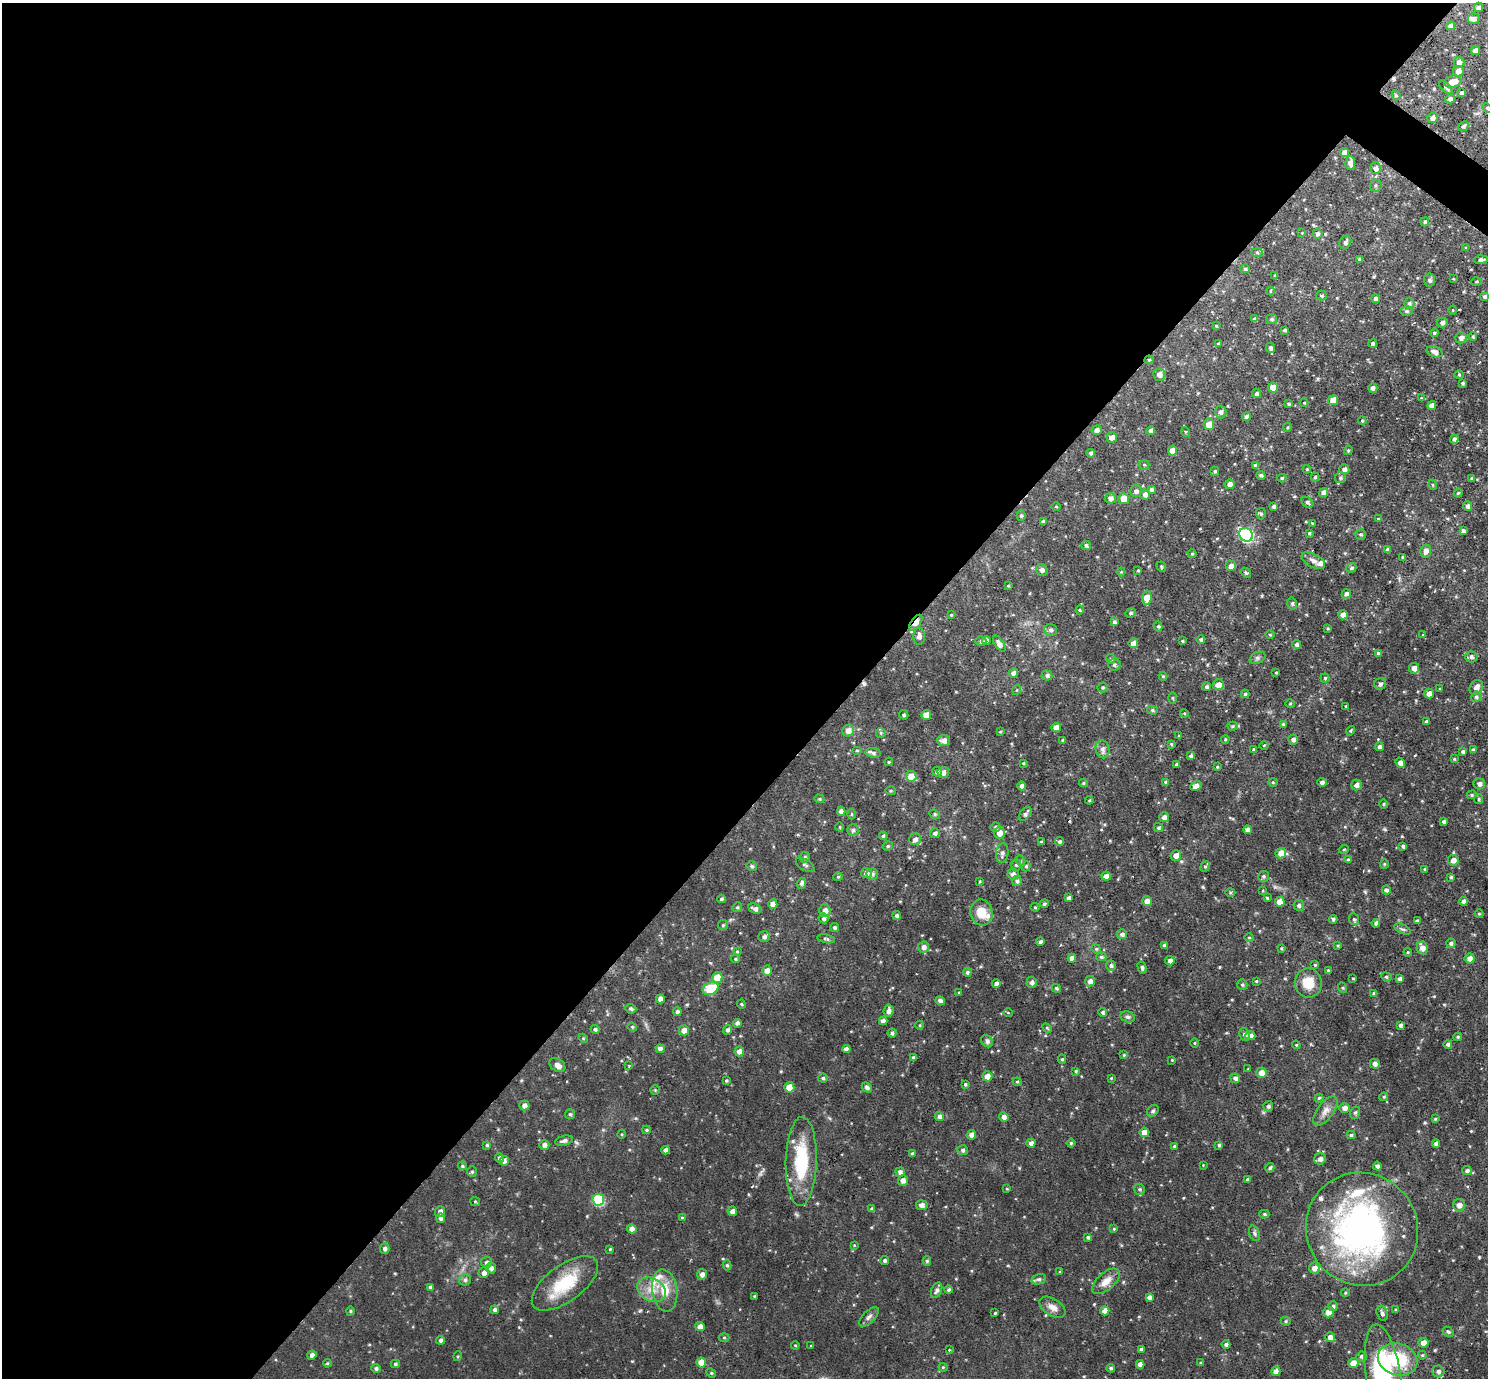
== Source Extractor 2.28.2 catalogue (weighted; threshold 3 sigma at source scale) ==
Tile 5 of 4 x 4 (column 1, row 2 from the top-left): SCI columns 1-1486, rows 2902-4277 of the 5942 x 5946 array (HDU 1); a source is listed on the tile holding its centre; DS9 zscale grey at full resolution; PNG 1490 x 1380 px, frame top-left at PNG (2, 3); each listed source drawn as its Kron ellipse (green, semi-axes under 4 px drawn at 4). Shown black and unused: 58% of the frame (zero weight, under 2 of 3 exposures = <1% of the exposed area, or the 3 px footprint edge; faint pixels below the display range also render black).
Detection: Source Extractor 2.28.2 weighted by HDU 2 'WHT'; one run over the whole footprint, this tile lists its part. Background 0.0864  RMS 0.0052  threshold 0.0232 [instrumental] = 3 sigma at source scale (4.5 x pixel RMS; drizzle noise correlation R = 1.50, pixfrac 1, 0.05/0.05 arcsec/px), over >= 5 px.
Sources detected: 510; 2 cosmic-ray / hot-pixel residue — neither listed nor drawn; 7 inside a brighter listed object's ellipse — not listed separately; of the other 501, all 500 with FLUX_AUTO >= 0.31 (the completeness limit of this list) listed and drawn (1 fainter detections not listed), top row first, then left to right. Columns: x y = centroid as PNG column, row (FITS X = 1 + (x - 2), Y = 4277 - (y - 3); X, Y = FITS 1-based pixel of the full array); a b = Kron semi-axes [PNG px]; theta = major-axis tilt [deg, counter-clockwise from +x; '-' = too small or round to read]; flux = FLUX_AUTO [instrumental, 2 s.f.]
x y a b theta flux
1478 7 5 4 - 1.1
1474 19 6 5 - 1.8
1450 26 4 4 - 2.2
1475 51 4 4 - 3.4
1459 62 5 5 - 2.8
1458 71 5 5 - 3.4
1453 82 9 6 14 5.6
1446 88 9 3 -46 0.89
1462 93 4 4 - 1.9
1396 95 5 4 - 0.66
1450 99 5 4 - 1.8
1487 108 5 4 - 0.6
1432 118 5 5 - 2
1463 126 6 4 43 1.1
1344 152 4 4 - 3.1
1350 163 7 5 -86 2.5
1376 168 6 5 - 1.8
1375 185 6 6 - 0.99
1425 222 4 3 - 0.67
1302 233 4 4 - 0.44
1317 234 5 5 - 1.4
1345 242 7 5 60 1.5
1466 248 4 4 - 0.6
1257 252 6 4 -2 0.8
1359 259 4 3 - 1.2
1481 260 7 4 4 1.2
1245 269 5 4 - 1
1275 275 4 3 - 0.58
1453 279 4 3 - 0.4
1429 280 6 5 - 1.3
1476 282 5 3 - 0.51
1270 291 4 3 - 0.43
1321 296 5 5 - 0.78
1484 297 4 4 - 1.1
1375 299 4 4 - 1.7
1409 303 5 5 - 1.1
1453 310 4 3 - 0.37
1406 311 6 5 - 1
1255 319 4 4 - 1.5
1272 319 5 5 - 1
1442 322 5 5 - 1.6
1216 326 3 3 - 0.55
1285 330 3 3 - 0.89
1434 333 4 3 - 0.56
1473 337 4 4 - 0.56
1461 338 6 5 - 1.9
1373 343 4 4 - 0.92
1218 344 4 3 - 0.52
1270 348 5 4 - 1.3
1435 352 8 5 -20 2.3
1149 360 4 4 - 0.61
1159 375 6 6 - 2.8
1459 375 4 4 - 0.6
1463 383 4 3 - 0.89
1273 388 5 5 - 6.2
1373 388 5 4 - 1.5
1257 394 4 4 - 1.1
1421 398 4 4 - 0.42
1333 400 5 5 - 5
1304 403 4 3 - 0.41
1289 404 4 3 - 0.85
1432 405 4 4 - 2.2
1221 412 6 5 - 1.5
1246 417 4 4 - 1.7
1362 421 4 3 - 0.6
1209 424 5 5 - 5.5
1288 427 4 3 - 0.52
1097 430 5 4 - 2.2
1151 430 4 4 - 1.6
1186 432 5 3 - 0.49
1112 437 5 5 - 3.4
1454 439 4 4 - 1.5
1348 450 5 4 - 0.66
1172 451 5 4 - 5
1091 453 4 4 - 1.2
1144 465 5 5 - 0.69
1256 466 4 4 - 2.2
1307 469 4 4 - 0.59
1344 469 5 5 - 1.7
1215 471 4 3 - 0.66
1261 475 4 4 - 1.2
1315 477 4 4 - 0.73
1282 478 4 4 - 0.74
1340 478 6 5 - 0.96
1472 478 4 3 - 0.6
1230 484 5 4 - 2.5
1433 485 5 3 - 0.49
1151 489 4 4 - 0.97
1136 491 6 6 - 1.8
1324 493 4 4 - 3
1458 493 4 3 - 0.58
1145 494 5 5 - 1.9
1111 498 5 5 - 2.2
1124 499 5 5 - 5
1307 502 6 5 - 1.2
1467 506 5 4 - 1.5
1056 507 4 3 - 0.46
1274 507 4 4 - 1.3
1261 514 5 5 - 0.77
1021 516 5 4 - 0.82
1378 519 4 3 - 0.42
1043 522 4 4 - 1.3
1312 523 4 3 - 0.42
1463 531 4 4 - 1.2
1309 533 4 4 - 0.63
1361 534 5 5 - 0.91
1246 535 7 6 - 64
1086 545 5 4 - 1
1388 550 4 4 - 1.6
1426 551 6 5 - 2.6
1192 554 4 4 - 0.53
1403 557 4 3 - 0.99
1313 561 13 6 -29 2.5
1231 566 5 5 - 2.6
1161 567 5 4 - 0.58
1351 568 5 4 - 1
1042 570 6 5 - 1.6
1138 570 4 3 - 0.57
1121 572 4 4 - 0.47
1246 573 6 4 -40 0.89
1008 586 4 3 - 0.5
1346 594 5 4 - 1.5
1147 598 7 5 81 6.8
1292 603 6 5 - 1
1080 610 4 4 - 0.56
1131 613 5 4 - 0.86
951 615 3 3 - 0.49
1343 615 5 4 - 2.8
1114 622 4 4 - 1
916 623 9 4 54 4.1
1158 626 5 4 - 0.87
1328 628 4 3 - 0.45
1050 630 6 6 - 1.3
1270 635 5 3 - 0.46
1423 635 4 3 - 0.4
919 636 8 6 -90 2.1
986 640 4 4 - 1.7
1201 640 4 4 - 1
981 641 5 5 - 1
1182 641 3 2 - 0.55
1133 643 5 4 - 2.9
999 644 9 4 -57 2.3
1297 644 4 4 - 1.1
1379 653 4 4 - 1.5
1471 657 6 5 - 1.5
1257 658 8 5 27 1.3
1111 659 5 4 - 1
1114 665 6 6 - 1.2
1414 668 5 5 - 3.1
1276 672 4 2 - 0.46
1013 673 5 4 - 2.1
1047 675 5 5 - 1.2
1163 676 4 4 - 0.49
1325 678 4 4 - 0.59
1380 684 6 6 - 1.6
1218 685 5 5 - 3.6
1207 687 4 4 - 1.1
1476 687 8 6 55 2.7
1103 688 5 5 - 0.85
1440 689 3 2 - 0.57
1017 690 5 3 - 0.43
1429 693 5 4 - 2.9
1245 694 4 4 - 0.75
1476 697 5 5 - 1
1172 698 5 3 - 0.52
1290 704 5 3 - 0.47
1346 706 3 2 - 0.54
1152 710 5 4 - 0.77
1184 713 4 3 - 0.5
904 715 5 4 - 0.88
926 715 5 4 - 4.4
1426 721 4 3 - 0.89
1283 724 4 4 - 0.61
1232 726 5 4 - 0.72
1056 728 4 4 - 4.2
848 731 6 6 - 3.2
1351 731 5 3 - 0.6
1000 732 4 4 - 0.47
881 733 5 4 - 0.67
1179 736 4 3 - 0.49
1225 739 4 3 - 0.61
1063 740 3 3 - 0.89
1293 740 5 5 - 1.7
944 741 6 5 - 2.6
1171 744 4 3 - 0.52
1264 745 5 3 - 0.48
1379 747 4 4 - 1.3
1102 749 9 7 -77 2
1254 749 4 3 - 1
857 750 5 3 - 0.52
1473 750 4 4 - 1.2
1463 752 3 3 - 1.1
873 753 7 5 -10 1.4
1191 756 4 3 - 1.2
1454 759 4 3 - 0.53
889 762 4 3 - 0.57
1023 763 3 3 - 0.51
1400 763 6 4 -53 2.5
1177 764 3 3 - 0.93
1217 767 3 3 - 0.44
937 772 5 5 - 1.1
943 772 6 5 - 2.2
911 776 5 5 - 6.6
1166 782 4 4 - 1
1273 782 4 4 - 0.56
1322 782 4 4 - 1.5
1084 783 4 4 - 0.63
1479 784 5 5 - 1.7
1356 785 5 5 - 2.1
1022 786 4 4 - 1.9
1196 786 6 4 30 2.2
890 791 5 4 - 0.65
1472 795 5 4 - 0.78
819 799 5 4 - 0.67
1479 799 5 4 - 0.67
1089 800 4 3 - 0.56
1384 804 4 4 - 0.6
841 811 4 4 - 2.4
851 814 5 3 - 0.5
935 814 5 4 - 0.8
1025 814 8 5 50 1.5
1164 817 5 5 - 2
1444 822 4 4 - 1.1
840 827 4 3 - 0.4
995 827 5 5 - 1.1
1158 828 4 4 - 0.83
853 830 5 5 - 1.1
1248 830 4 4 - 2.1
935 833 5 5 - 1.3
999 833 6 5 - 3.8
883 836 4 3 - 0.68
915 839 6 5 - 1.8
1041 842 4 3 - 0.74
1060 842 4 4 - 0.89
888 846 5 4 - 0.89
1403 846 4 3 - 1.2
1344 849 5 3 - 0.43
1002 853 10 6 83 2
1281 853 5 5 - 5.4
1176 855 5 5 - 3.1
805 857 5 5 - 1.1
1348 860 4 3 - 0.79
1453 860 5 5 - 3.1
1021 861 5 3 - 0.53
1384 864 5 4 - 0.58
805 865 10 5 -33 1.2
1016 865 6 5 - 0.92
752 866 5 4 - 1
1026 866 5 4 - 0.72
1205 866 6 4 66 0.73
1425 869 3 3 - 0.61
866 873 5 5 - 2.3
872 874 5 5 - 1.3
1013 874 5 5 - 2.1
1106 876 5 4 - 2.7
1263 876 5 5 - 1.1
838 877 4 4 - 0.56
1451 877 4 4 - 0.67
980 881 4 2 - 0.43
1017 881 5 5 - 1.2
801 883 5 4 - 1.2
1386 890 4 4 - 1.3
1263 891 4 3 - 0.41
1230 893 5 3 - 0.56
1069 898 4 4 - 1.7
1267 898 4 3 - 0.54
722 899 4 4 - 0.87
1147 901 5 5 - 2.9
1463 901 4 4 - 1.8
1280 902 5 4 - 5.1
773 904 4 4 - 4.1
1044 904 4 4 - 0.88
1299 905 5 5 - 1.2
737 907 5 4 - 0.67
1035 907 4 4 - 0.51
755 909 7 4 -24 1.8
825 910 6 5 - 2.6
981 912 13 11 -78 9
1479 914 4 4 - 0.54
897 916 4 4 - 1.3
824 918 5 4 - 1.1
1333 919 4 4 - 0.94
1354 919 6 4 -67 0.77
1417 921 4 4 - 1
1376 923 4 4 - 1.5
723 925 5 5 - 0.66
835 927 4 4 - 1.1
1402 929 9 4 -24 1
1122 934 5 5 - 1.6
764 936 6 5 - 1.5
1249 938 5 4 - 0.58
826 939 9 4 -11 1
1040 942 4 4 - 1.3
1451 943 5 4 - 1.2
1165 945 4 3 - 1.1
1338 946 4 3 - 0.55
924 947 5 5 - 2.3
1281 948 4 3 - 0.49
1422 948 6 5 - 3.3
1096 949 5 4 - 0.6
737 951 4 4 - 0.49
1408 952 4 4 - 0.6
1101 957 5 4 - 0.99
1072 958 4 4 - 2.8
1470 958 5 5 - 2.7
735 959 4 4 - 0.59
1170 961 4 4 - 1.9
1111 965 5 5 - 1.1
1315 965 4 3 - 0.57
1142 968 6 4 -76 1.1
1328 970 4 3 - 0.57
767 971 5 5 - 3.2
967 972 4 4 - 0.93
1386 977 5 4 - 0.83
717 978 5 5 - 9.6
1353 978 3 2 - 0.46
1400 979 4 4 - 1.4
1090 981 5 5 - 2
1256 981 4 3 - 0.51
1032 982 5 5 - 1.8
996 983 4 4 - 1.7
1308 983 15 13 -79 9.5
1242 985 5 5 - 0.86
1056 988 5 4 - 0.93
1343 988 5 3 - 0.5
711 989 8 6 28 17
959 993 3 3 - 0.52
1374 993 4 4 - 1.2
660 999 4 4 - 2.6
940 1001 5 4 - 1.6
741 1004 4 4 - 0.58
631 1009 6 4 -24 1
889 1011 6 5 - 2.2
677 1012 4 4 - 1.4
1103 1012 4 4 - 0.89
1008 1013 5 3 - 0.5
1128 1017 7 5 -15 1.1
883 1021 4 4 - 2.2
737 1023 4 4 - 1.7
920 1025 4 3 - 0.43
1401 1025 4 3 - 1.3
632 1027 5 4 - 0.65
1047 1028 6 3 -45 0.54
595 1029 4 4 - 0.99
684 1030 5 5 - 3.6
728 1030 5 4 - 1.4
892 1033 4 4 - 1.2
1245 1035 6 5 - 1.7
1250 1036 5 4 - 2.6
1458 1037 4 3 - 0.63
583 1038 5 3 - 0.46
987 1041 7 5 -44 1.2
1194 1043 4 3 - 0.43
1448 1044 4 4 - 1
1296 1045 4 4 - 0.68
660 1049 4 4 - 1.9
846 1049 4 4 - 2.4
739 1051 5 4 - 2.4
1124 1055 4 4 - 0.52
913 1058 4 4 - 0.93
1062 1059 4 4 - 0.7
1172 1060 3 3 - 0.42
1375 1064 5 4 - 1.8
557 1065 9 6 -34 2.8
629 1066 4 3 - 0.39
1248 1069 3 3 - 0.38
1076 1071 3 3 - 0.61
1261 1073 5 5 - 3.5
987 1076 5 5 - 3.7
823 1078 5 4 - 0.84
1111 1078 3 3 - 0.38
1235 1078 5 5 - 1.6
726 1081 4 4 - 0.68
1017 1082 4 4 - 0.56
965 1084 3 3 - 0.64
789 1087 5 5 - 7.8
867 1087 6 4 -46 1.5
655 1090 4 4 - 0.5
1384 1097 4 4 - 0.61
1319 1098 4 4 - 0.72
524 1106 5 5 - 2.2
1268 1106 5 5 - 1.1
1345 1108 5 5 - 2.6
1153 1111 6 5 - 1.1
1325 1111 17 8 53 3.7
1355 1113 6 5 - 1
570 1114 5 5 - 0.74
939 1117 4 4 - 1.7
1004 1117 5 4 - 1.9
1435 1119 4 3 - 0.51
646 1130 4 4 - 0.65
1144 1132 5 5 - 4.9
622 1134 4 3 - 0.47
971 1135 5 4 - 2.3
1351 1135 4 4 - 0.82
564 1141 9 5 14 1.4
1031 1143 4 4 - 2.2
1071 1143 4 4 - 0.72
1436 1144 4 3 - 1.5
487 1145 3 3 - 0.67
544 1145 5 5 - 2
1219 1145 4 4 - 0.85
1174 1146 4 3 - 0.67
666 1150 4 4 - 2.6
963 1150 5 5 - 1.1
912 1153 4 4 - 0.84
499 1158 4 4 - 1.8
1320 1159 6 5 - 2.2
504 1161 5 4 - 1.8
801 1161 44 15 89 31
1203 1165 3 3 - 0.31
462 1166 4 4 - 0.65
1377 1166 4 4 - 1.4
1270 1168 5 4 - 0.87
1467 1171 5 4 - 1.3
472 1172 5 4 - 0.75
900 1172 5 5 - 1.7
903 1180 5 5 - 2.3
1248 1180 4 3 - 1.3
1007 1189 4 3 - 0.46
1139 1189 5 5 - 0.9
598 1200 6 5 - 35
475 1201 5 4 - 0.57
922 1205 6 5 - 2.3
1459 1205 6 6 - 2.4
872 1209 4 4 - 1.1
440 1211 5 5 - 1.8
732 1211 5 5 - 2.4
1264 1214 5 4 - 0.88
440 1218 5 4 - 1.4
682 1218 4 3 - 0.5
632 1229 5 4 - 2.2
1114 1229 4 4 - 0.56
1362 1229 57 55 -50 170
1254 1233 8 5 -71 1.1
1088 1237 4 3 - 1.1
854 1245 4 3 - 0.4
385 1248 5 4 - 1.4
610 1249 3 3 - 0.46
885 1261 4 4 - 1.2
927 1261 5 4 - 0.75
486 1262 5 5 - 1.5
727 1265 5 4 - 0.87
491 1268 5 5 - 1.8
1314 1268 5 5 - 3.4
1060 1272 4 3 - 0.41
484 1273 5 5 - 2
702 1274 5 5 - 2.3
1039 1279 7 5 13 1.2
465 1280 6 5 - 1.3
1106 1281 17 8 41 4.9
565 1283 39 18 36 22
430 1287 4 3 - 1.2
652 1290 15 11 -30 6.9
665 1290 21 12 -82 9.7
937 1290 8 5 67 1.7
949 1290 4 4 - 1
1345 1293 4 4 - 0.6
754 1296 3 3 - 0.46
1149 1297 4 4 - 1.7
1333 1306 5 4 - 1
1052 1307 14 8 -32 3.5
494 1310 4 4 - 1.3
1396 1310 3 3 - 0.84
350 1311 4 4 - 0.61
1105 1311 4 4 - 3.8
1328 1312 5 5 - 3.3
995 1313 3 2 - 0.58
1382 1313 8 5 -74 1.5
869 1317 12 5 45 1.9
1286 1321 5 4 - 0.7
700 1326 4 4 - 3.5
1448 1332 6 4 -30 0.99
724 1337 5 3 - 0.53
1330 1337 5 4 - 2.4
441 1340 4 4 - 1.3
1423 1343 5 5 - 3.2
795 1345 4 3 - 0.46
1226 1345 4 4 - 1.3
811 1346 3 3 - 0.47
1141 1349 3 3 - 1.2
949 1350 3 2 - 0.49
312 1355 4 4 - 1.8
1422 1355 4 4 - 0.54
458 1356 5 3 - 0.52
1362 1356 5 5 - 1.4
1398 1359 20 15 -16 21
701 1362 5 5 - 8.1
327 1363 4 4 - 0.56
1201 1363 3 3 - 0.72
1353 1363 5 5 - 3.6
395 1364 4 3 - 0.83
1140 1364 4 4 - 2
943 1367 4 4 - 0.55
376 1368 4 4 - 1.1
1111 1368 4 3 - 0.94
1276 1371 5 4 - 3
1438 1371 6 5 - 1.3
711 1373 5 4 - 0.68
1384 1378 54 17 -81 71
Overlapping masked pixels (flux is a lower limit): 2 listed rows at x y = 1149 360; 916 623
Isophote crosses this tile's border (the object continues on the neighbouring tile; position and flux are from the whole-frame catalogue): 2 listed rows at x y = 1487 108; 1384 1378